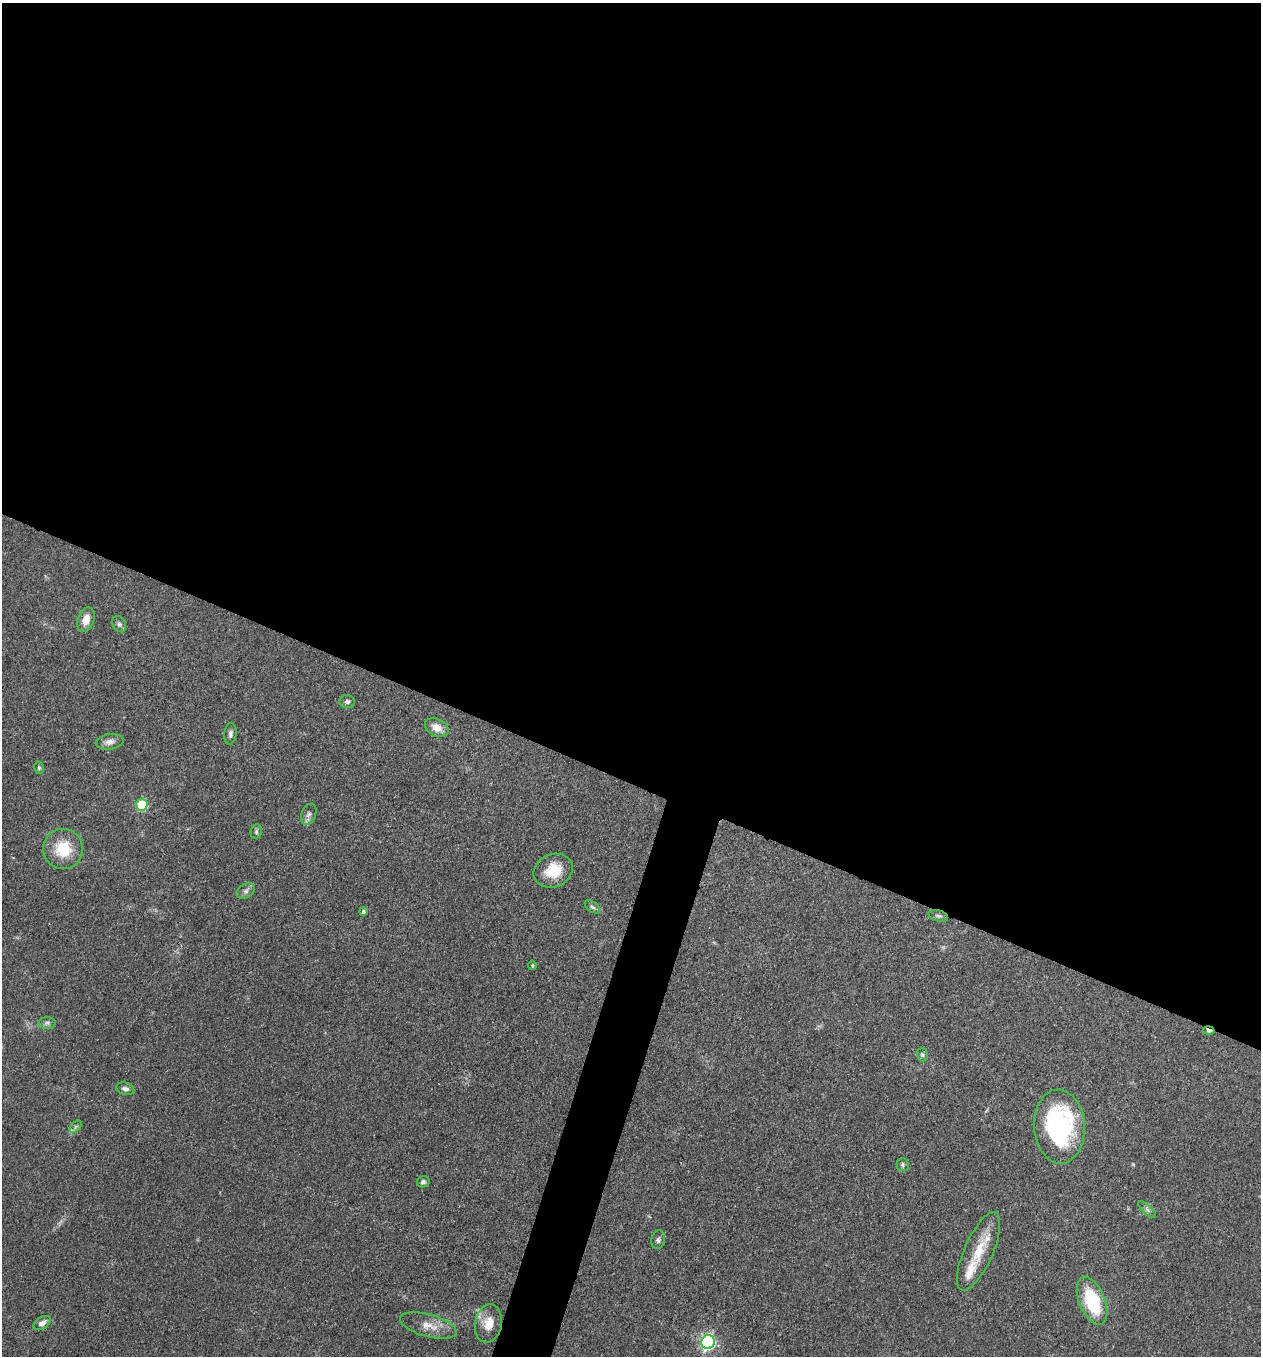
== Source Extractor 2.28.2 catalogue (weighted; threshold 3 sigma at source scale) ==
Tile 3 of 4 x 4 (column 3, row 1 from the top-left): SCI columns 2648-3906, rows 4063-5416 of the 5425 x 5418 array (HDU 1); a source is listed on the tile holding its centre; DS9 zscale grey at full resolution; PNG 1263 x 1358 px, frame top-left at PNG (2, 3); each listed source drawn as its Kron ellipse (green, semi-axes under 4 px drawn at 4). Shown black and unused: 59% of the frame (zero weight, under 3 of 4 exposures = <1% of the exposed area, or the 3 px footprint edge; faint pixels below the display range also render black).
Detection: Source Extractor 2.28.2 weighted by HDU 2 'WHT'; one run over the whole footprint, this tile lists its part. Background 0.0712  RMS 0.0054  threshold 0.0241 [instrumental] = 3 sigma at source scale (4.5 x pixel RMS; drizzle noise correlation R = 1.50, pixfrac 1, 0.05/0.05 arcsec/px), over >= 5 px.
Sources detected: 35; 1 too faint to see at this stretch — neither listed nor drawn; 1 inside a brighter listed object's ellipse — not listed separately; the other 33 listed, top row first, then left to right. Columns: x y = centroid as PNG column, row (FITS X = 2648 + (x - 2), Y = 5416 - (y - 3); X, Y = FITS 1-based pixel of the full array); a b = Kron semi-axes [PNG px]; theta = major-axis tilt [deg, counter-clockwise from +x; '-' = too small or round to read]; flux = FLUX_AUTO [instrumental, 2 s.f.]
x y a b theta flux
86 620 13 8 72 5.7
119 624 9 6 -61 1.6
347 701 8 6 -2 1.6
437 728 12 8 -27 5.4
230 734 11 6 85 1.9
109 742 14 7 8 3.2
39 768 6 5 - 0.84
142 805 6 5 - 34
309 814 11 7 69 2.2
256 832 7 5 78 1.2
63 849 20 20 - 19
553 871 20 16 23 14
246 891 9 7 34 1.9
592 907 9 5 -37 1.2
363 911 4 4 - 1.3
938 916 10 5 -14 1.4
532 965 5 3 - 0.53
47 1023 8 6 1 1.5
1209 1031 6 4 -11 2.8
922 1055 7 5 -88 0.98
125 1089 9 6 -15 1.9
76 1127 7 4 45 0.99
1059 1127 37 25 -87 81
903 1165 6 6 - 1.1
423 1182 6 5 - 1.4
1147 1210 11 4 -42 1.5
658 1240 9 7 77 1.5
979 1251 42 14 66 17
1092 1301 25 12 -68 32
42 1323 9 6 33 3
488 1323 19 13 79 8
428 1326 29 11 -15 7.8
708 1342 7 6 - 120
Overlapping masked pixels (flux is a lower limit): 1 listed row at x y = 1209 1031